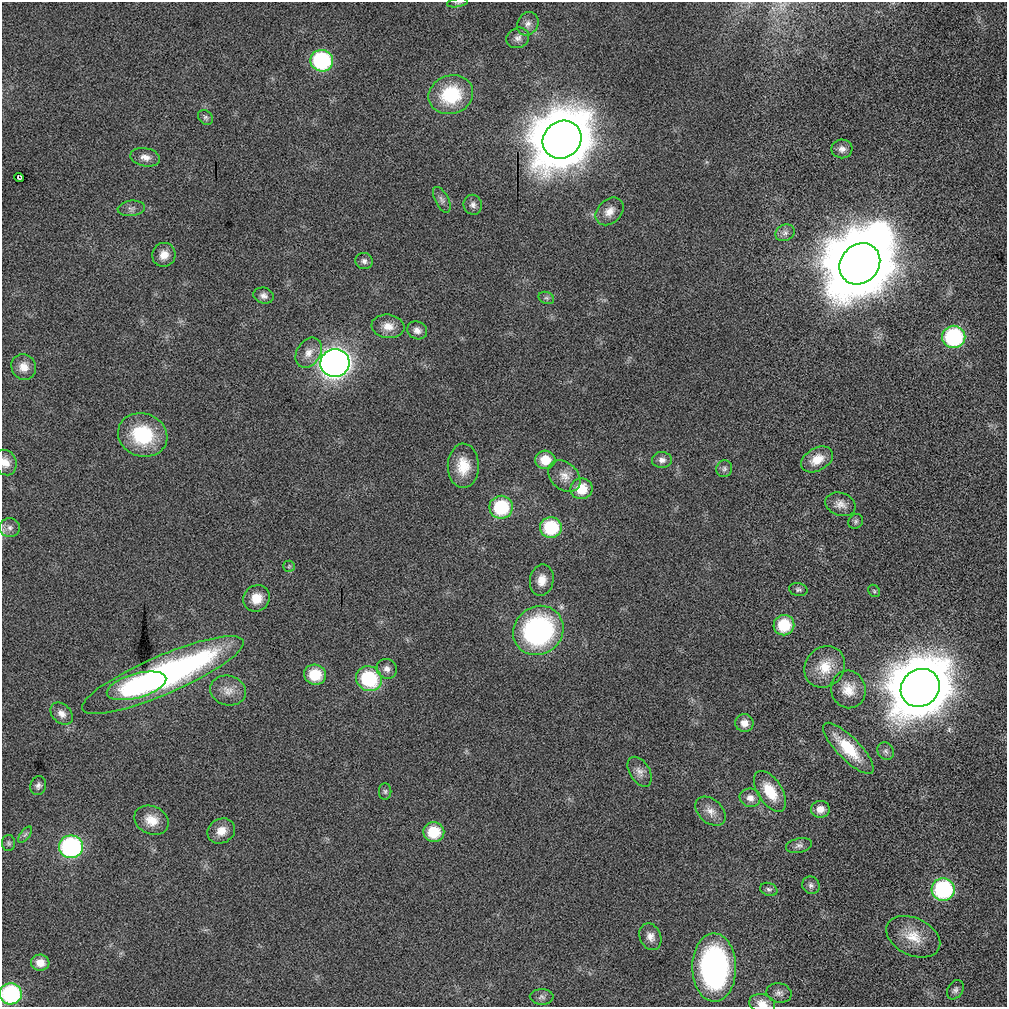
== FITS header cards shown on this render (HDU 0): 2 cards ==
NAXIS1  =                 1005 / Number of pixels along this axis
NAXIS2  =                 1005 / Number of pixels along this axis

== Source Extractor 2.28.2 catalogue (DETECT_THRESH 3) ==
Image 1005 x 1005 px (HDU 0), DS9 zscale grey, 1 PNG px = 1 image px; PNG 1009 x 1009 px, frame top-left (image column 1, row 1005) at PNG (2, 2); each listed source drawn as its Kron ellipse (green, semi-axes under 4 px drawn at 4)
Background 4.83e-15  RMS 1.7e-12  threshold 5.24e-12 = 3 sigma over >= 5 px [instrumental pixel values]
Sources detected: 86; all 86 listed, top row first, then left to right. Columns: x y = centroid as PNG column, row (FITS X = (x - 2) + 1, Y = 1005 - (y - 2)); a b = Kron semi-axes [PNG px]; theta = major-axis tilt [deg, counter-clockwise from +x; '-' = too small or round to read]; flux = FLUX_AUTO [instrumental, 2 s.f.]
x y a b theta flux
457 3 10 3 9 1.9e-10
528 24 12 10 60 7.9e-10
518 38 12 10 27 6.5e-10
322 61 11 11 - 1.4e-08
451 95 23 19 19 7.3e-09
205 117 8 6 -45 3.0e-10
562 140 20 18 39 8.6e-07
842 149 10 9 - 6.6e-10
145 157 15 9 -11 9.1e-10
19 177 5 4 - 1.4e-10
442 200 14 6 -63 5.0e-10
473 205 10 9 - 5.6e-10
131 208 14 7 6 5.7e-10
609 211 16 11 44 1.2e-09
785 233 10 8 26 5.7e-10
164 255 12 11 - 1.3e-09
364 261 9 8 - 4.4e-10
860 264 22 19 47 1.5e-06
263 296 10 8 -17 5.6e-10
546 298 8 6 -20 3.0e-10
388 326 16 11 -7 1.5e-09
417 330 10 8 -26 7.4e-10
954 337 11 11 - 1.3e-08
309 353 16 11 57 1.4e-09
335 363 14 14 - 1.0e-07
24 367 13 12 - 1.3e-09
143 435 25 21 -19 7.8e-09
817 459 17 11 29 2.0e-09
545 460 10 9 - 2.3e-09
662 460 10 8 -3 6.5e-10
5 462 13 11 -64 1.1e-09
463 466 22 15 90 2.8e-09
724 469 8 8 - 3.7e-10
564 476 18 13 -44 1.5e-09
581 489 11 10 - 2.8e-09
840 504 15 11 -19 9.8e-10
501 507 12 11 - 7.0e-09
856 521 8 7 - 3.0e-10
551 527 11 10 - 6.7e-09
10 528 10 9 - 7.0e-10
289 566 6 5 - 2.4e-10
542 580 16 12 79 1.5e-09
798 590 9 6 -10 3.2e-10
874 591 7 5 -48 2.1e-10
257 598 14 12 44 2.0e-09
784 625 10 10 - 4.5e-09
538 630 26 24 40 2.6e-08
825 667 22 19 49 3.0e-09
387 669 10 9 - 7.1e-10
163 675 87 19 23 5.0e-08
315 675 11 10 - 3.9e-09
369 679 13 12 - 9.0e-09
137 686 31 12 16 1.1e-08
920 688 20 18 39 9.0e-07
848 689 19 17 -72 2.0e-09
228 691 18 14 -16 1.6e-09
62 714 13 9 -44 9.1e-10
744 723 9 9 - 1.0e-09
848 748 34 11 -45 4.6e-09
886 751 9 8 - 4.3e-10
640 772 16 10 -58 9.1e-10
38 786 10 7 74 4.9e-10
385 791 8 6 -90 2.9e-10
770 791 23 12 -57 3.2e-09
750 798 10 9 - 9.2e-10
820 809 9 8 - 1.1e-09
710 811 17 11 -41 1.2e-09
152 820 18 14 -23 2.0e-09
221 831 14 12 29 1.4e-09
434 832 10 10 - 3.8e-09
25 835 9 4 54 3.3e-10
9 843 8 6 -88 2.6e-10
799 846 13 7 13 5.0e-10
71 847 12 11 - 2.0e-08
811 885 9 8 - 4.2e-10
769 889 9 6 -20 3.1e-10
943 889 11 11 - 1.4e-08
650 937 14 10 -67 9.1e-10
913 937 28 18 -26 3.1e-09
40 963 9 8 - 1.3e-09
714 967 34 22 -89 2.9e-08
955 990 10 7 58 4.4e-10
779 993 13 9 -10 6.2e-10
11 994 11 10 - 1.3e-08
542 997 12 7 -2 4.6e-10
762 1004 13 9 -14 1.1e-09
At the frame edge (FLAGS 8, measured only in part): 4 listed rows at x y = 457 3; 5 462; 11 994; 762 1004